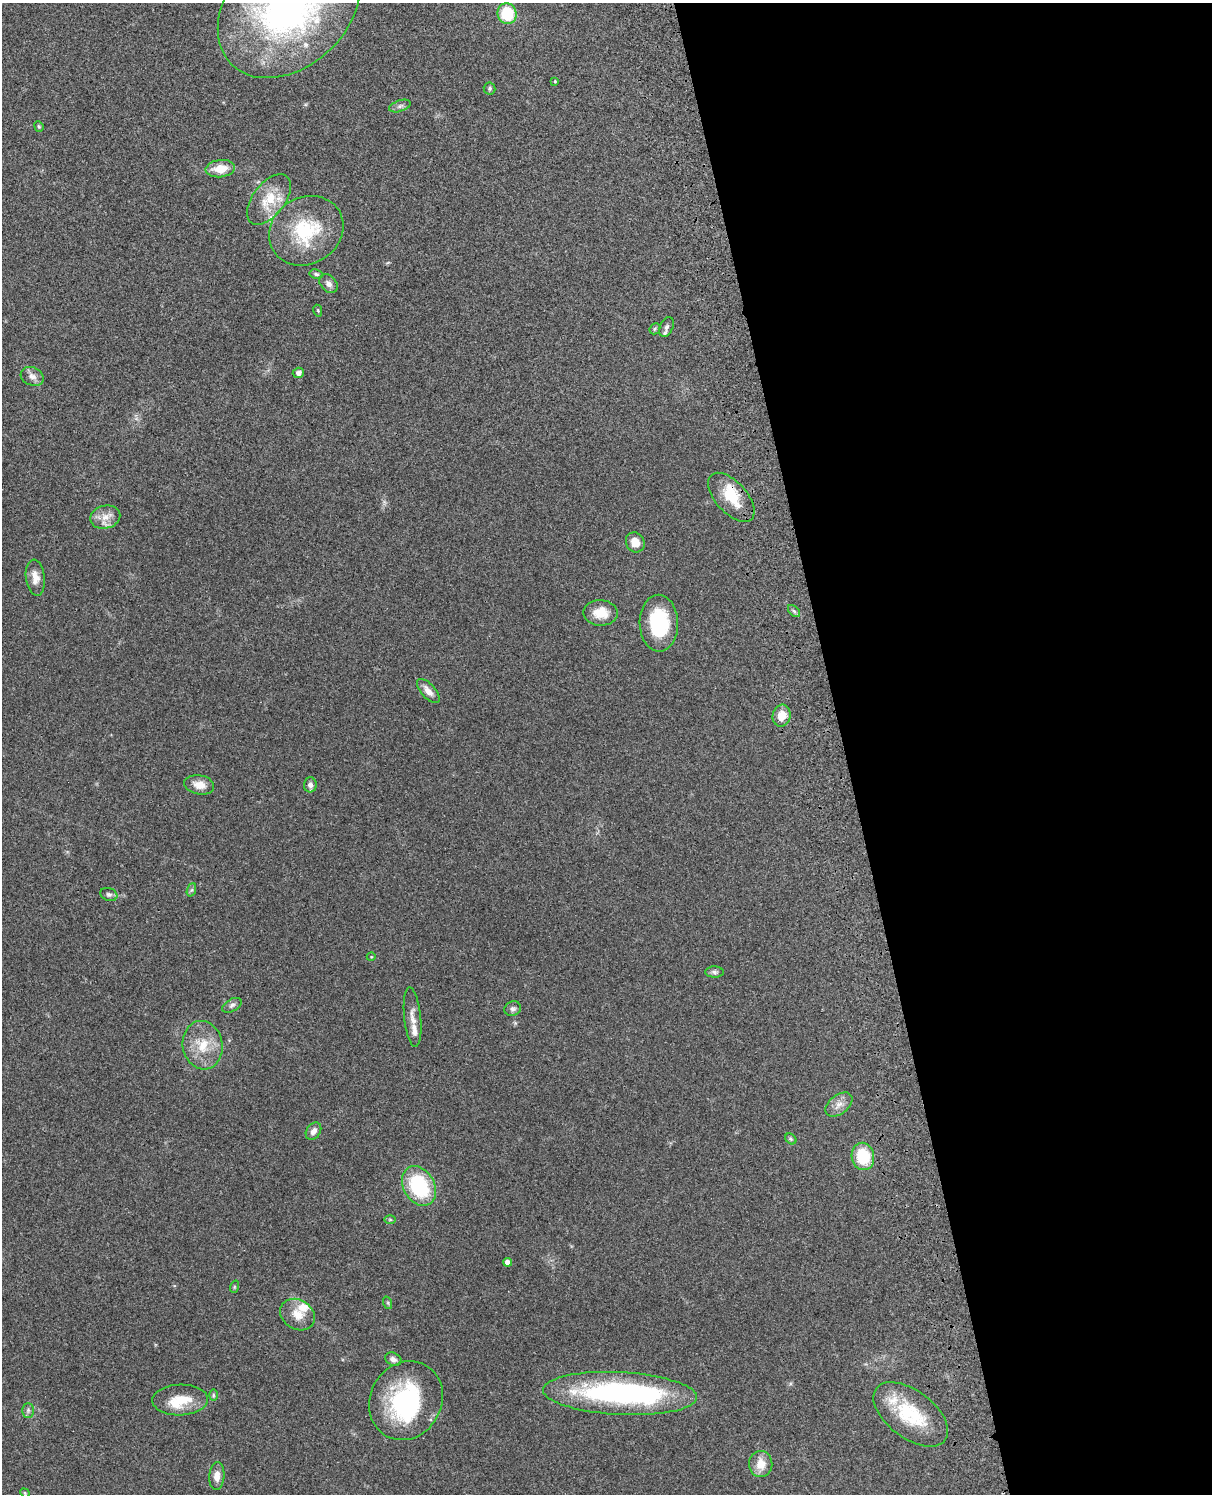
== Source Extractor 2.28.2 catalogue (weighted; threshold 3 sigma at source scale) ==
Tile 8 of 4 x 3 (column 4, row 2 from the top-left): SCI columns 3749-4958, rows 1659-3150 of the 5079 x 4922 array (HDU 1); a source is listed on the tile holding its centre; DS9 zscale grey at full resolution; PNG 1214 x 1496 px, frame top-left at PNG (2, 3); each listed source drawn as its Kron ellipse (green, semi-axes under 4 px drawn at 4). Shown black and unused: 30% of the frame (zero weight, under 3 of 4 exposures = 6% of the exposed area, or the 3 px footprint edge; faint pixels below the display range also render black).
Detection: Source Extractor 2.28.2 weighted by HDU 2 'WHT'; one run over the whole footprint, this tile lists its part. Background 0.0911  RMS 0.0062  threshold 0.0279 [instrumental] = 3 sigma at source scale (4.5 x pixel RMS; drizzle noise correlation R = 1.50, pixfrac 1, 0.05/0.05 arcsec/px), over >= 5 px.
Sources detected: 63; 2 inside a brighter object's white glare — neither listed nor drawn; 6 inside a brighter listed object's ellipse — not listed separately; the other 55 listed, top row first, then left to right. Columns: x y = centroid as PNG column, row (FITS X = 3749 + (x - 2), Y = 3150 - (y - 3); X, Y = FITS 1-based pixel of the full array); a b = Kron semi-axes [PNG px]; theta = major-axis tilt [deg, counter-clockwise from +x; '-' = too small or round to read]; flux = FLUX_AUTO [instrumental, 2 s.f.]
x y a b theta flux
289 6 82 59 45 250
507 14 10 9 - 23
555 81 4 3 - 0.57
490 88 6 6 - 1.1
400 106 11 5 19 2
39 126 5 4 - 0.86
220 169 15 8 6 10
269 199 29 16 53 17
306 231 39 33 31 40
316 274 7 4 -11 1.2
328 283 10 7 -47 3.2
318 311 6 4 -78 0.66
666 327 10 6 65 1.9
655 329 6 5 - 0.94
298 373 6 5 - 2.4
32 376 12 9 -26 3.7
731 497 30 15 -48 16
105 517 15 11 13 6.5
635 542 10 9 - 6.5
35 578 18 9 -84 5.8
794 611 7 4 -45 1.2
601 613 17 12 -1 11
659 623 28 19 -89 36
428 691 15 7 -48 5.1
781 716 11 8 74 7.8
199 785 15 9 -10 6.5
310 785 7 6 - 2.6
191 890 7 4 70 1.1
109 894 9 6 -19 1.7
371 957 4 3 - 0.46
714 972 9 5 -1 1.7
232 1005 10 6 30 1.9
513 1009 8 7 - 2
413 1017 30 8 -84 5.7
203 1045 24 20 -79 17
839 1104 15 9 38 4.7
313 1131 9 7 56 3.4
791 1139 6 4 -45 0.97
863 1156 14 11 -79 23
419 1186 21 15 -61 45
390 1219 6 4 -1 0.66
507 1262 4 4 - 3.4
234 1287 6 4 72 0.72
388 1303 6 4 -72 0.85
298 1315 18 14 -32 9.1
393 1359 8 6 -24 2.4
620 1393 77 21 -3 130
213 1395 6 4 -89 0.89
180 1400 28 15 2 15
406 1401 41 35 61 67
28 1410 7 6 - 1.5
911 1414 43 23 -37 35
761 1464 13 11 89 8.3
217 1476 14 7 86 4.9
25 1493 5 4 - 0.67
Isophote crosses this tile's border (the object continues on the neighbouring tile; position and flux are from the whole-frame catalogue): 1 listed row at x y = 289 6